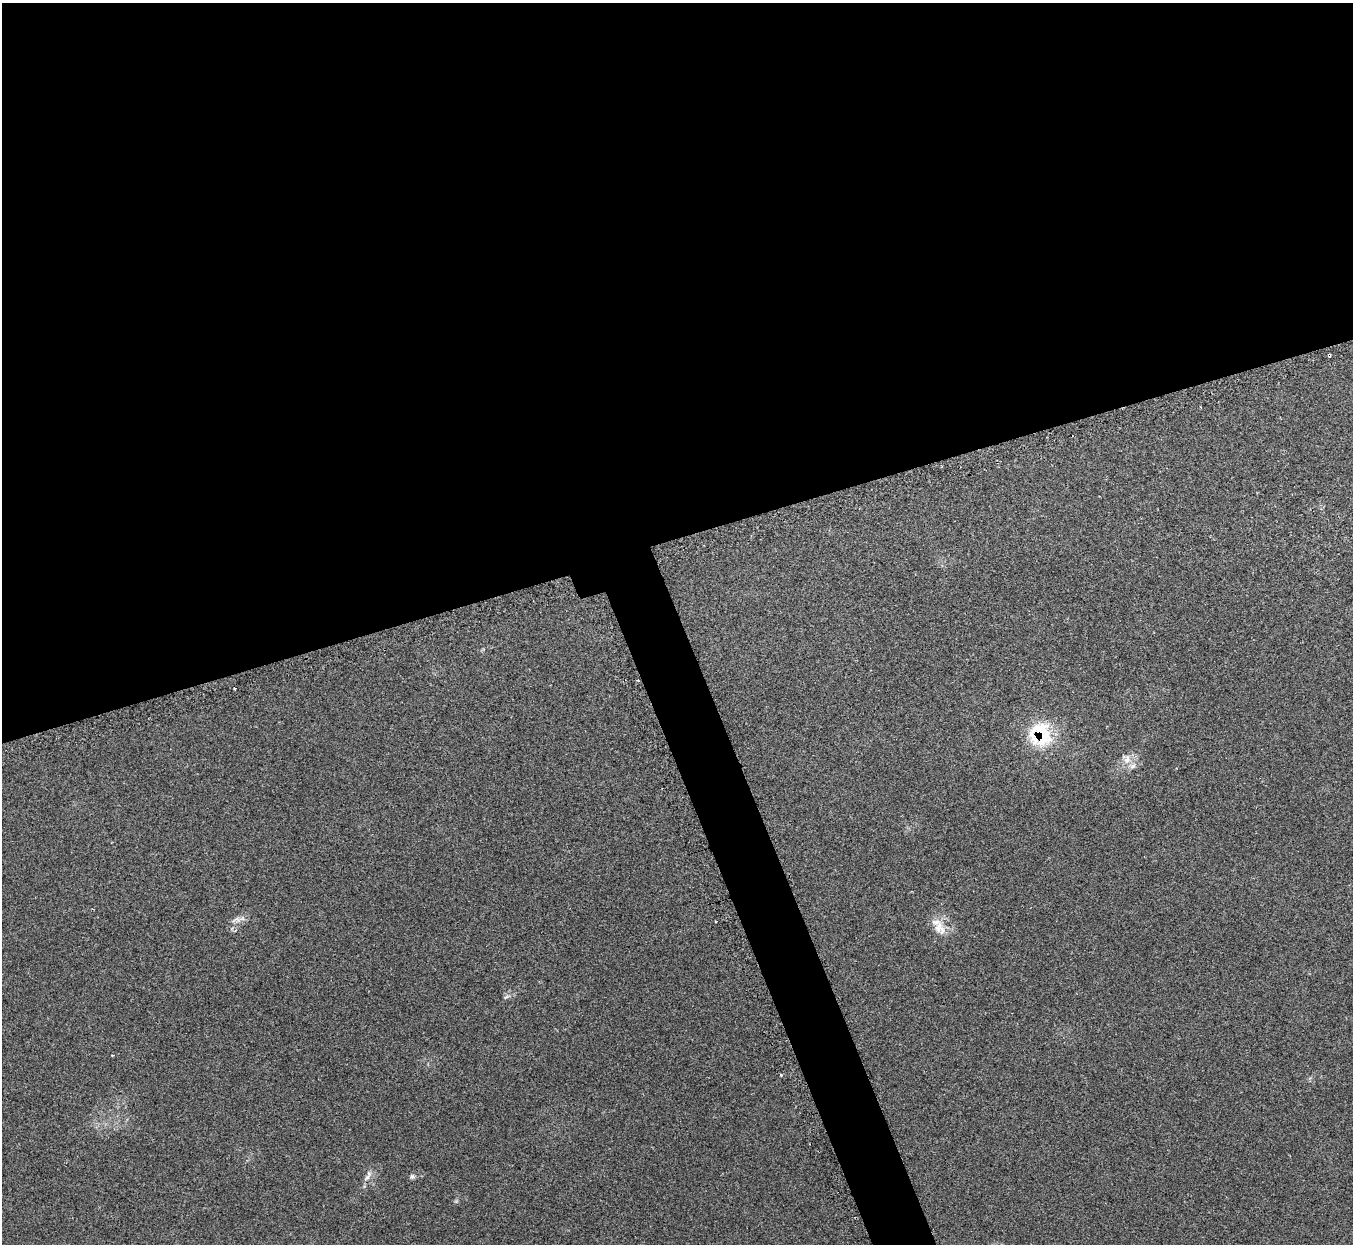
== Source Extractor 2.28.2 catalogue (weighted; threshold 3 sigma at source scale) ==
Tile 2 of 4 x 4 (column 2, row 1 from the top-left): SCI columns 1382-2732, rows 3908-5149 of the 5461 x 5457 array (HDU 1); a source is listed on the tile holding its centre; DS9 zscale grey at full resolution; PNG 1355 x 1246 px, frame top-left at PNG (2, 3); no overlay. Shown black and unused: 46% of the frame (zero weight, under 2 of 3 exposures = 3% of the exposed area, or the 3 px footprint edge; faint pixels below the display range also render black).
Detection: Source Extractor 2.28.2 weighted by HDU 2 'WHT'; one run over the whole footprint, this tile lists its part. Background 0.152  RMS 0.0095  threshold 0.0428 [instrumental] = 3 sigma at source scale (4.5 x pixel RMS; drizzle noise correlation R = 1.50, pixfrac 1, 0.05/0.05 arcsec/px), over >= 5 px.
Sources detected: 15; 2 cosmic-ray / hot-pixel residue — not listed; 1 inside a brighter listed object's ellipse — not listed separately; the other 12 listed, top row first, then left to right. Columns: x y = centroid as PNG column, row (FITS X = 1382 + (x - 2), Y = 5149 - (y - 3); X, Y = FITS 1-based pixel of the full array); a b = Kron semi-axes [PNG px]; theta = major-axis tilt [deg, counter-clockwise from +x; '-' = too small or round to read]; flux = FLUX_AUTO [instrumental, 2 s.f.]
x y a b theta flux
234 688 3 2 - 1
1042 734 35 22 -71 46
1127 760 12 7 74 6.8
1133 766 10 7 44 4
237 919 12 7 -31 4
716 921 2 2 - 1
939 928 20 14 -62 14
506 997 9 4 30 1.8
112 1055 3 2 - 0.86
781 1075 5 3 - 0.97
367 1177 13 5 45 3.9
412 1177 7 6 - 2.1
Overlapping masked pixels (flux is a lower limit): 1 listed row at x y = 1042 734